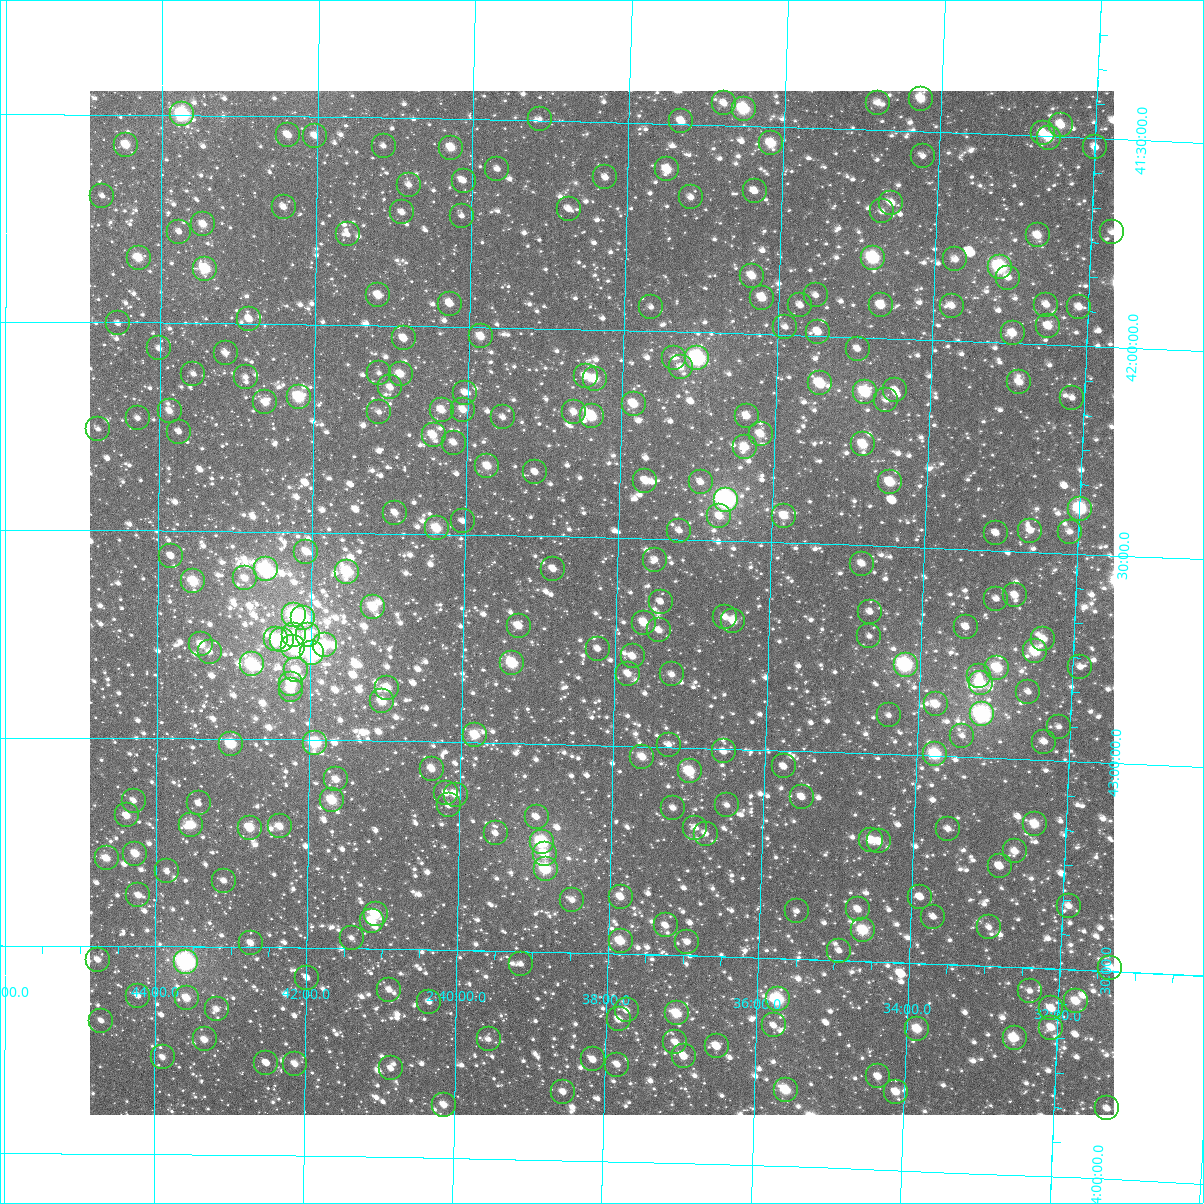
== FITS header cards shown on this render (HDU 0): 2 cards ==
NAXIS1  =                 1024
NAXIS2  =                 1024

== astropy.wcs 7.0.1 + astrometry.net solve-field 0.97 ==
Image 1024 x 1024 px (HDU 0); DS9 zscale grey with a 90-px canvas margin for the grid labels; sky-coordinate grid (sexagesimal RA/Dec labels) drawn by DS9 from the SOLVED WCS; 272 Tycho-2 reference stars matched to detected sources circled (green)
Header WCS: RA---TAN-SIP/DEC--TAN-SIP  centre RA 02:38:12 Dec +42:39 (39.55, +42.66 deg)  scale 8.66 arcsec/px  FOV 147.8' x 147.8'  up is +179 deg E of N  parity flipped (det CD > 0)
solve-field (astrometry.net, Tycho-2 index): VERIFIED the header's WCS against the Tycho-2 star catalogue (verified at 6 index scales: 14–272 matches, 0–1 conflicts across passes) and refined it, rather than solving blind
Solved WCS: RA---TAN-SIP/DEC--TAN-SIP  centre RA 02:38:12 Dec +42:39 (39.55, +42.66 deg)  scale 8.66 arcsec/px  FOV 147.8' x 147.9'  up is +179 deg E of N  parity flipped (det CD > 0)
The solver's refit moves the header's centre by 0.37 arcsec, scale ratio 1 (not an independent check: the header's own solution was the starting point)
Tycho-2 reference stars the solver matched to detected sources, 272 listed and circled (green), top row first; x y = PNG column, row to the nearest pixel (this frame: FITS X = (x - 90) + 1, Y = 1024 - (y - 91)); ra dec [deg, ICRS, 3 dp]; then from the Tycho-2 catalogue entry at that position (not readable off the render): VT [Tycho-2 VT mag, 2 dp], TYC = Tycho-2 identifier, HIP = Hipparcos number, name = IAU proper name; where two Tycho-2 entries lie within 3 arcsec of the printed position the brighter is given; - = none
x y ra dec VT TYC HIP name
921 99 38.564 +41.421 9.56 2840-290-1 - -
724 103 39.195 +41.447 10.49 2840-1106-1 - -
878 103 38.702 +41.434 10.97 2840-544-1 - -
744 109 39.131 +41.460 8.41 2840-200-1 - -
182 114 40.933 +41.498 7.62 2853-2196-1 12737 -
540 119 39.785 +41.496 11.98 2840-1244-1 - -
681 121 39.330 +41.493 10.30 2840-1312-1 - -
1061 125 38.112 +41.471 10.01 2840-952-1 - -
1043 133 38.168 +41.492 10.20 2840-974-1 - -
288 135 40.592 +41.546 10.60 2853-2131-1 - -
315 136 40.507 +41.546 10.65 2853-2012-1 - -
1049 138 38.148 +41.503 9.46 2840-1480-1 - -
771 143 39.040 +41.540 9.35 2840-804-1 - -
126 145 41.113 +41.573 9.56 2853-2144-1 12796 -
384 146 40.285 +41.568 11.26 2853-1943-1 - -
1095 147 37.998 +41.521 10.79 2840-406-1 - -
451 148 40.068 +41.569 9.59 2853-1996-1 - -
923 156 38.551 +41.558 11.54 2840-636-1 - -
497 169 39.918 +41.619 11.21 2840-1434-1 - -
667 169 39.371 +41.610 9.48 2840-1234-1 - -
605 177 39.570 +41.633 10.91 2840-10-1 - -
464 181 40.026 +41.648 11.73 2853-1696-1 - -
409 185 40.202 +41.661 10.85 2853-1740-1 - -
755 191 39.088 +41.656 10.84 2840-1192-1 - -
102 196 41.188 +41.696 11.42 2853-2093-1 - -
691 197 39.293 +41.676 10.73 2840-1352-1 - -
891 203 38.647 +41.673 10.51 2840-476-1 - -
284 207 40.604 +41.719 10.75 2853-1765-1 - -
569 209 39.686 +41.711 11.29 2840-800-1 - -
882 211 38.677 +41.696 11.15 2840-252-1 - -
402 212 40.222 +41.727 11.06 2853-1967-1 - -
462 216 40.030 +41.733 11.39 2853-2074-1 - -
203 224 40.863 +41.762 10.07 2853-1406-1 - -
179 232 40.940 +41.780 11.14 2853-1899-1 - -
1112 232 37.933 +41.724 11.50 2840-26-1 - -
348 234 40.397 +41.782 11.58 2853-1596-1 - -
1038 235 38.172 +41.739 10.10 2840-1090-1 - -
139 258 41.071 +41.844 9.35 2853-1393-1 - -
873 258 38.700 +41.807 8.16 2840-858-1 12008 -
955 259 38.434 +41.804 10.60 2840-2-1 - -
1000 267 38.289 +41.818 7.98 2840-914-1 11871 -
205 269 40.855 +41.869 8.61 2853-1801-1 - -
752 276 39.089 +41.861 9.99 2840-232-1 - -
1008 278 38.261 +41.843 10.77 2840-498-1 - -
378 295 40.295 +41.928 10.04 2853-1640-1 - -
816 295 38.881 +41.902 11.21 2840-580-1 - -
762 298 39.054 +41.912 9.72 2840-886-1 - -
450 304 40.063 +41.945 10.12 2853-1516-1 - -
800 305 38.930 +41.928 11.10 2840-320-1 - -
881 305 38.669 +41.921 10.18 2840-556-1 - -
1046 305 38.135 +41.904 10.73 2840-62-1 - -
952 306 38.440 +41.916 10.78 2840-1158-1 - -
651 307 39.412 +41.942 11.41 2840-750-1 - -
1079 307 38.029 +41.907 10.72 2840-888-1 - -
249 319 40.712 +41.989 10.13 2853-2064-1 - -
118 323 41.136 +42.002 11.61 2853-867-1 - -
1048 326 38.126 +41.956 10.37 2840-852-1 - -
785 327 38.976 +41.981 11.98 2840-1874-1 - -
818 332 38.870 +41.990 10.55 2840-1842-1 - -
1013 333 38.240 +41.976 9.99 2840-1890-1 - -
481 336 39.960 +42.022 9.74 2840-1708-1 - -
404 338 40.210 +42.030 10.26 2853-523-1 - -
159 348 41.002 +42.062 10.65 2853-1458-1 - -
858 349 38.740 +42.028 10.99 2840-1732-1 - -
226 353 40.787 +42.072 10.88 2853-1822-1 - -
674 358 39.333 +42.063 11.39 2840-1615-1 - -
697 358 39.258 +42.063 7.36 2840-1669-1 12191 Buna
681 367 39.310 +42.085 10.79 2840-1556-1 - -
379 373 40.289 +42.115 11.47 2853-2065-1 - -
193 374 40.890 +42.122 11.40 2853-1540-1 - -
401 374 40.219 +42.116 9.77 2853-1032-1 - -
586 376 39.618 +42.112 10.60 2840-1341-1 - -
246 377 40.721 +42.129 11.31 2853-1232-1 - -
595 379 39.589 +42.118 9.50 2840-1417-1 - -
1019 382 38.212 +42.094 10.31 2840-1521-1 - -
820 383 38.858 +42.114 8.99 2840-1461-1 - -
390 387 40.251 +42.149 10.90 2853-439-1 - -
895 390 38.613 +42.124 11.13 2840-1483-1 - -
865 392 38.710 +42.131 8.63 2840-1435-1 - -
465 393 40.008 +42.159 10.87 2853-1815-1 - -
299 397 40.548 +42.176 8.44 2853-1188-1 12617 -
1072 398 38.039 +42.125 11.23 2840-1576-1 - -
886 400 38.642 +42.149 11.10 2840-1513-1 - -
265 402 40.656 +42.189 10.10 2853-2153-1 - -
634 404 39.460 +42.176 9.71 2840-1685-1 - -
442 410 40.083 +42.201 10.04 2853-1601-1 - -
463 410 40.013 +42.199 10.08 2853-790-1 - -
170 411 40.967 +42.212 10.55 2853-1451-1 - -
379 412 40.287 +42.208 10.97 2853-1260-1 - -
574 412 39.653 +42.200 10.71 2840-1491-1 - -
592 416 39.596 +42.209 8.91 2840-1439-1 - -
747 416 39.092 +42.197 10.19 2840-1407-1 - -
503 417 39.884 +42.216 11.45 2840-1317-1 - -
138 418 41.070 +42.230 12.26 2853-2129-1 - -
98 429 41.198 +42.257 11.59 2853-385-1 - -
179 432 40.935 +42.261 11.00 2853-873-1 - -
761 434 39.046 +42.240 10.24 2840-1187-1 - -
434 435 40.108 +42.263 9.64 2853-1584-1 12456 -
454 443 40.043 +42.279 10.65 2853-559-1 - -
863 444 38.711 +42.257 9.47 2840-1301-1 - -
745 447 39.095 +42.272 9.86 2840-1003-1 - -
487 466 39.931 +42.333 9.74 2840-643-1 - -
535 472 39.775 +42.346 11.20 2840-787-1 - -
645 481 39.416 +42.360 10.24 2840-1795-1 - -
701 482 39.236 +42.360 11.20 2840-1654-1 - -
890 482 38.619 +42.346 9.39 2840-1055-1 - -
726 500 39.151 +42.401 6.78 2840-1147-1 12151 -
1080 509 37.998 +42.391 8.32 2840-1790-1 11779 -
395 513 40.229 +42.450 10.93 2853-865-1 - -
719 516 39.171 +42.440 10.96 2840-1715-1 - -
784 516 38.961 +42.436 10.02 2840-1161-1 - -
463 521 40.009 +42.468 11.32 2853-1089-1 - -
437 528 40.093 +42.486 9.20 2853-1108-1 - -
679 531 39.301 +42.478 11.07 2840-1506-1 - -
1030 531 38.157 +42.449 11.07 2840-885-1 - -
1070 532 38.028 +42.448 10.90 2840-1641-1 - -
996 533 38.269 +42.458 11.24 2840-1854-1 - -
306 552 40.516 +42.547 9.98 2853-1044-1 - -
171 556 40.958 +42.561 10.53 2853-1610-1 - -
655 560 39.377 +42.550 11.13 2840-943-1 - -
862 564 38.701 +42.544 10.41 2840-1517-1 - -
266 569 40.649 +42.591 7.43 2853-616-1 - -
553 569 39.710 +42.577 10.69 2840-1617-1 - -
347 572 40.383 +42.594 8.48 2853-1402-1 12559 -
245 578 40.716 +42.613 10.36 2853-262-1 - -
193 581 40.885 +42.622 8.91 2853-961-1 - -
1015 595 38.198 +42.606 11.15 2840-309-1 - -
996 599 38.259 +42.616 11.63 2840-291-1 - -
661 602 39.356 +42.650 11.37 2840-1199-1 - -
373 607 40.296 +42.678 9.49 2853-2201-1 - -
870 612 38.670 +42.659 11.55 2840-451-1 - -
294 615 40.555 +42.699 8.46 2853-1013-1 12619 -
725 617 39.143 +42.683 11.02 2840-25-1 - -
303 618 40.524 +42.707 8.32 2853-238-1 12606 -
733 621 39.116 +42.692 10.08 2840-431-1 - -
644 623 39.409 +42.703 10.16 2840-477-1 - -
519 626 39.818 +42.717 10.23 2840-923-1 - -
966 627 38.355 +42.687 11.01 2840-1451-1 - -
659 630 39.358 +42.719 10.65 2840-1817-1 - -
294 635 40.554 +42.747 9.96 2853-112-1 - -
308 635 40.507 +42.748 9.67 2853-2164-1 - -
869 636 38.669 +42.718 11.39 2840-1425-1 - -
276 639 40.614 +42.758 9.35 2853-1249-1 - -
1043 639 38.099 +42.709 10.62 2840-327-1 - -
282 640 40.592 +42.760 8.78 2853-1665-1 - -
201 644 40.857 +42.773 9.60 2853-909-1 - -
325 645 40.452 +42.771 9.02 2853-334-1 - -
293 647 40.556 +42.778 8.74 2853-166-1 12621 -
598 649 39.557 +42.767 10.77 2840-253-1 - -
1035 651 38.124 +42.740 9.18 2840-373-1 - -
210 652 40.829 +42.791 10.80 2853-1141-1 - -
312 653 40.493 +42.792 8.39 2853-22-1 - -
633 656 39.443 +42.784 10.51 2840-419-1 - -
512 663 39.836 +42.807 8.70 2840-393-1 - -
252 664 40.691 +42.820 8.27 2853-958-1 - -
906 665 38.544 +42.785 7.66 2840-1181-1 11949 -
1080 667 37.975 +42.772 11.55 2840-1307-1 - -
997 668 38.246 +42.783 9.16 2840-691-1 - -
296 670 40.544 +42.832 9.75 2853-970-1 - -
628 674 39.457 +42.826 10.68 2840-1501-1 - -
672 674 39.312 +42.825 11.17 2840-579-1 - -
979 676 38.305 +42.804 11.30 2840-99-1 - -
981 683 38.299 +42.821 9.02 2840-279-1 - -
291 684 40.560 +42.866 9.33 2853-584-1 - -
387 688 40.246 +42.871 9.57 2853-866-1 - -
291 690 40.561 +42.881 10.48 2853-488-1 - -
1028 692 38.142 +42.837 11.65 2840-867-1 - -
382 701 40.261 +42.905 9.52 2853-980-1 - -
936 704 38.444 +42.875 10.49 2840-19-1 - -
982 714 38.290 +42.896 7.23 2840-727-1 11873 -
889 715 38.597 +42.907 11.48 2840-1015-1 - -
1059 727 38.036 +42.918 11.67 2840-1367-1 - -
475 735 39.954 +42.981 9.23 2840-547-1 - -
962 736 38.353 +42.949 11.83 2840-693-1 - -
1044 742 38.083 +42.955 10.88 2840-1001-1 - -
315 743 40.479 +43.007 8.28 2853-470-1 - -
231 744 40.756 +43.012 8.77 2853-254-1 - -
669 745 39.316 +42.994 11.43 2840-991-1 - -
724 751 39.135 +43.007 11.17 2840-825-1 - -
935 754 38.439 +42.995 8.59 2840-243-1 - -
642 757 39.402 +43.025 10.16 2840-1618-1 - -
784 766 38.936 +43.038 11.25 2840-975-1 - -
432 769 40.094 +43.065 10.16 2853-80-1 - -
690 771 39.245 +43.056 8.89 2840-591-1 - -
336 779 40.409 +43.094 10.31 2853-2-1 - -
446 793 40.045 +43.123 10.87 2853-713-1 - -
456 795 40.014 +43.126 10.16 2857-978-1 - -
802 797 38.874 +43.110 10.69 2840-581-1 - -
332 800 40.422 +43.144 8.98 2857-594-1 - -
134 801 41.074 +43.150 11.17 2857-824-1 - -
199 803 40.861 +43.156 10.94 2857-1168-1 - -
449 805 40.036 +43.152 11.45 2857-1178-1 - -
727 805 39.119 +43.135 11.02 2844-1352-1 - -
673 808 39.296 +43.146 10.99 2844-1636-1 - -
127 815 41.098 +43.186 9.91 2857-296-1 - -
537 817 39.746 +43.176 10.98 2844-1538-1 - -
1035 824 38.102 +43.155 9.59 2844-1436-1 - -
191 825 40.884 +43.208 9.34 2857-852-1 - -
280 826 40.593 +43.209 9.98 2857-1028-1 - -
250 828 40.691 +43.213 9.23 2857-1232-1 - -
695 828 39.222 +43.192 11.10 2844-2112-1 - -
948 829 38.388 +43.175 11.18 2844-1800-1 - -
496 833 39.880 +43.217 11.30 2844-1978-1 - -
706 834 39.187 +43.206 10.65 2844-2175-1 - -
871 840 38.639 +43.208 9.85 2844-2113-1 - -
879 841 38.614 +43.211 10.62 2844-1988-1 - -
542 842 39.726 +43.236 8.14 2844-2152-1 12339 -
1015 851 38.164 +43.222 10.43 2844-1888-1 - -
135 854 41.068 +43.278 9.83 2857-506-1 - -
545 854 39.717 +43.264 9.60 2844-1080-1 - -
107 858 41.164 +43.289 10.13 2857-46-1 - -
1000 866 38.213 +43.259 10.60 2844-1600-1 - -
546 869 39.712 +43.300 8.57 2844-766-1 - -
167 871 40.964 +43.320 11.45 2857-86-1 - -
224 881 40.775 +43.341 10.85 2857-640-1 - -
138 895 41.058 +43.378 10.43 2857-952-1 - -
621 897 39.462 +43.363 10.24 2844-862-1 - -
920 897 38.471 +43.340 10.95 2844-1302-1 - -
572 900 39.622 +43.373 10.89 2844-2153-1 - -
1069 906 37.978 +43.348 10.98 2844-1114-1 - -
858 909 38.675 +43.376 10.47 2844-2084-1 - -
797 911 38.878 +43.385 11.57 2844-458-1 - -
376 914 40.271 +43.418 9.23 2857-1086-1 - -
933 917 38.426 +43.387 11.46 2844-798-1 - -
372 921 40.284 +43.433 9.54 2857-1206-1 - -
666 925 39.310 +43.429 11.12 2844-698-1 - -
989 927 38.240 +43.407 11.49 2844-1924-1 - -
863 930 38.656 +43.426 8.95 2844-986-1 - -
352 938 40.349 +43.475 11.39 2857-1582-1 - -
621 941 39.458 +43.469 9.38 2844-724-1 - -
687 942 39.238 +43.468 11.37 2844-2174-1 - -
251 943 40.684 +43.490 10.49 2857-1438-1 - -
839 951 38.733 +43.477 11.46 2844-870-1 - -
98 960 41.191 +43.533 10.72 2857-192-1 - -
186 962 40.897 +43.538 6.80 2857-800-1 12725 -
521 964 39.787 +43.530 11.48 2844-422-1 - -
1110 968 37.832 +43.492 10.42 2844-544-1 - -
307 978 40.496 +43.572 11.53 2857-1364-1 - -
389 990 40.222 +43.598 11.12 2857-1114-1 - -
1030 991 38.096 +43.556 11.08 2844-2078-1 - -
138 996 41.056 +43.620 11.07 2857-1022-1 - -
187 998 40.895 +43.624 10.04 2857-466-1 - -
778 999 38.931 +43.599 8.03 2844-1142-1 12082 -
1076 1001 37.942 +43.576 9.83 2844-1358-1 - -
429 1002 40.088 +43.626 11.42 2857-132-1 - -
1051 1008 38.022 +43.596 10.12 2844-1208-1 - -
217 1009 40.795 +43.651 11.08 2857-874-1 - -
627 1010 39.433 +43.636 10.50 2844-596-1 - -
677 1013 39.266 +43.640 9.20 2844-52-1 - -
619 1019 39.457 +43.658 10.30 2844-578-1 - -
101 1021 41.178 +43.680 11.12 2857-968-1 - -
774 1025 38.942 +43.662 11.56 2844-244-1 - -
1051 1028 38.020 +43.642 10.30 2844-1664-1 - -
917 1029 38.465 +43.658 9.52 2844-366-1 - -
1015 1038 38.140 +43.670 9.52 2844-940-1 - -
205 1039 40.833 +43.723 10.99 2857-352-1 - -
489 1039 39.889 +43.713 11.56 2844-1648-1 - -
675 1042 39.267 +43.709 10.60 2844-1692-1 - -
717 1046 39.129 +43.716 10.81 2844-148-1 - -
684 1056 39.238 +43.742 10.21 2844-484-1 - -
163 1057 40.973 +43.767 10.95 2857-1328-1 - -
593 1059 39.539 +43.756 11.10 2844-240-1 - -
266 1063 40.627 +43.778 10.94 2857-202-1 - -
295 1064 40.532 +43.780 10.45 2857-42-1 - -
617 1065 39.459 +43.767 10.74 2844-604-1 - -
391 1068 40.213 +43.787 11.45 2857-702-1 - -
878 1076 38.589 +43.776 10.46 2844-1548-1 - -
786 1090 38.894 +43.816 9.16 2844-62-1 - -
563 1092 39.638 +43.835 10.72 2844-2-1 - -
896 1092 38.528 +43.811 10.28 2844-1196-1 - -
444 1105 40.034 +43.872 10.21 2857-2157-1 - -
1107 1108 37.822 +43.830 11.10 2844-572-1 - -